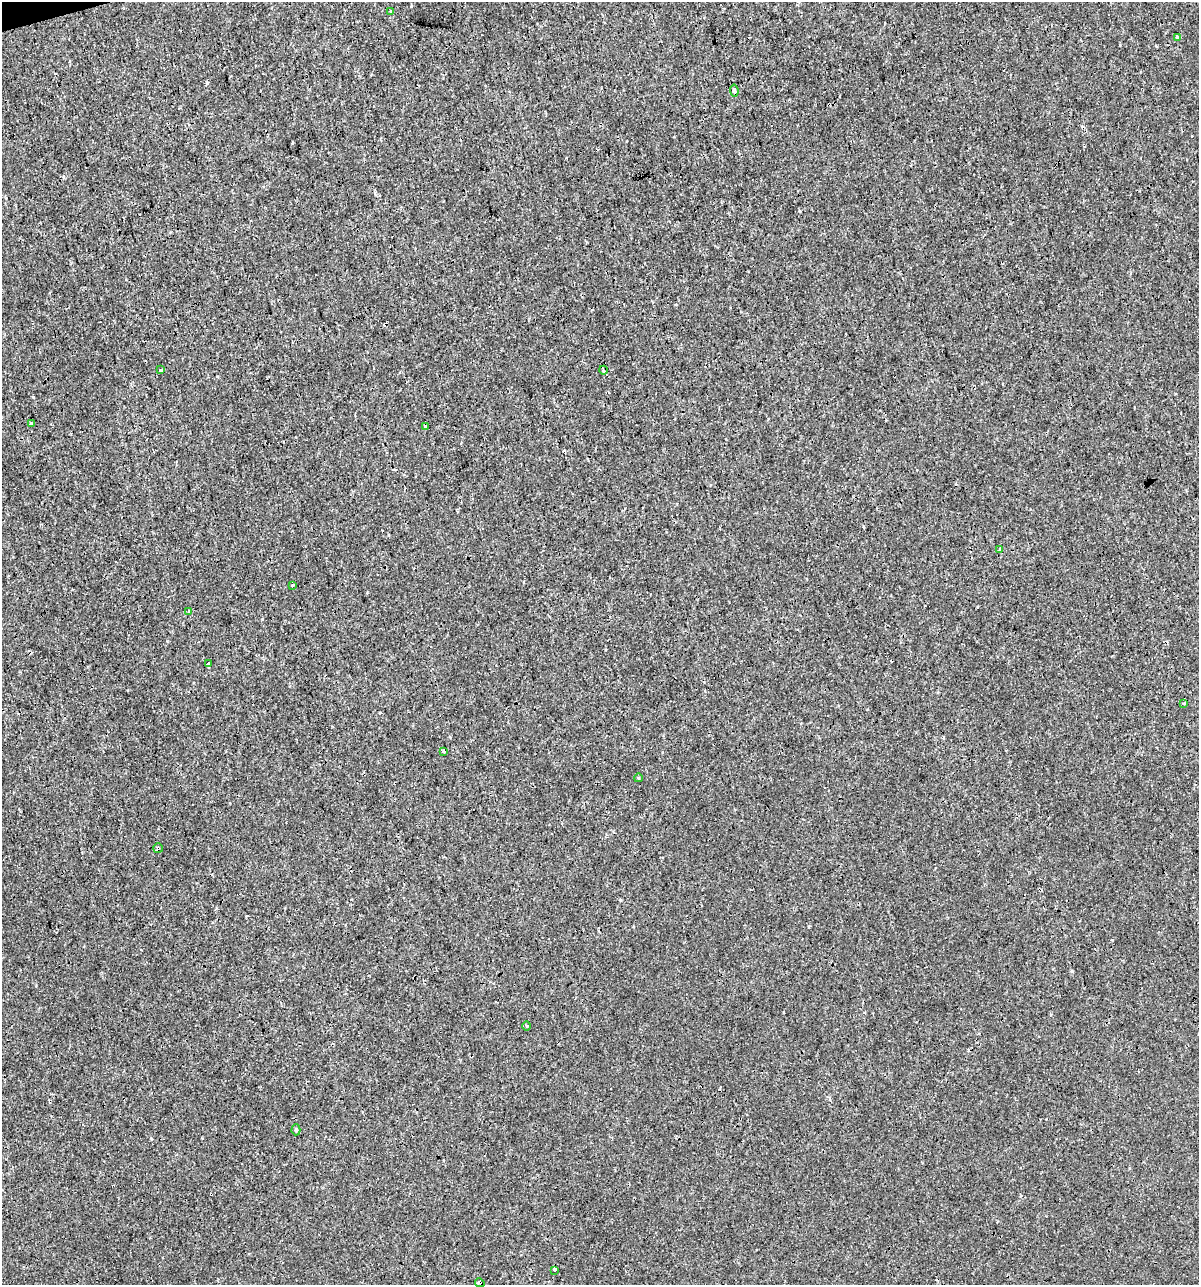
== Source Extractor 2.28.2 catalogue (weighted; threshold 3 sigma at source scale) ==
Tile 11 of 4 x 4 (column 3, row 3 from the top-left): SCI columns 2441-3637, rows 1284-2566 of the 4930 x 5132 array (HDU 1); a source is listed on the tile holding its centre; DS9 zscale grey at full resolution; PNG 1201 x 1287 px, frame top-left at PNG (2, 2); each listed source drawn as its Kron ellipse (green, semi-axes under 4 px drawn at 4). Shown black and unused: <1% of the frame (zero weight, under 3 of 4 exposures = <1% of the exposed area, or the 3 px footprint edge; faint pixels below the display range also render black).
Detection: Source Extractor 2.28.2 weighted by HDU 2 'WHT'; one run over the whole footprint, this tile lists its part. Background 9.33e-05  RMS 0.0017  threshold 0.00783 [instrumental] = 3 sigma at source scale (4.5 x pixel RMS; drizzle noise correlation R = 1.50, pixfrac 1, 0.0396/0.0396 arcsec/px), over >= 5 px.
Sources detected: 24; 5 cosmic-ray / hot-pixel residue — neither listed nor drawn; the other 19 listed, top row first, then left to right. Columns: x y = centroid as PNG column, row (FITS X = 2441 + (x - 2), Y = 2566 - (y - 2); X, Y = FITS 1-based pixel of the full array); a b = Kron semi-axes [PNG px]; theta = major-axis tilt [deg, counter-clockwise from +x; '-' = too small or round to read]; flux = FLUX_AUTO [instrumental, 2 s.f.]
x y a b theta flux
391 11 3 3 - 0.3
1177 38 3 3 - 1.7
734 90 6 4 -80 0.51
160 370 3 3 - 0.86
603 370 4 3 - 0.21
31 423 3 3 - 0.34
425 426 3 2 - 0.31
1000 550 4 3 - 0.17
293 586 3 3 - 0.73
188 611 4 2 - 0.12
209 664 3 3 - 0.94
1184 703 3 3 - 0.46
443 752 3 3 - 0.28
638 778 4 3 - 0.16
158 848 4 4 - 0.22
526 1026 5 3 - 0.19
296 1130 5 4 - 0.42
554 1270 3 3 - 2500
480 1283 5 4 - 0.38
Overlapping masked pixels (flux is a lower limit): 3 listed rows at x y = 734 90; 158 848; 480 1283
Unlisted compact peaks at least as high as the median listed source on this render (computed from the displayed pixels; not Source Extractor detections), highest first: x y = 33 397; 207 83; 262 619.